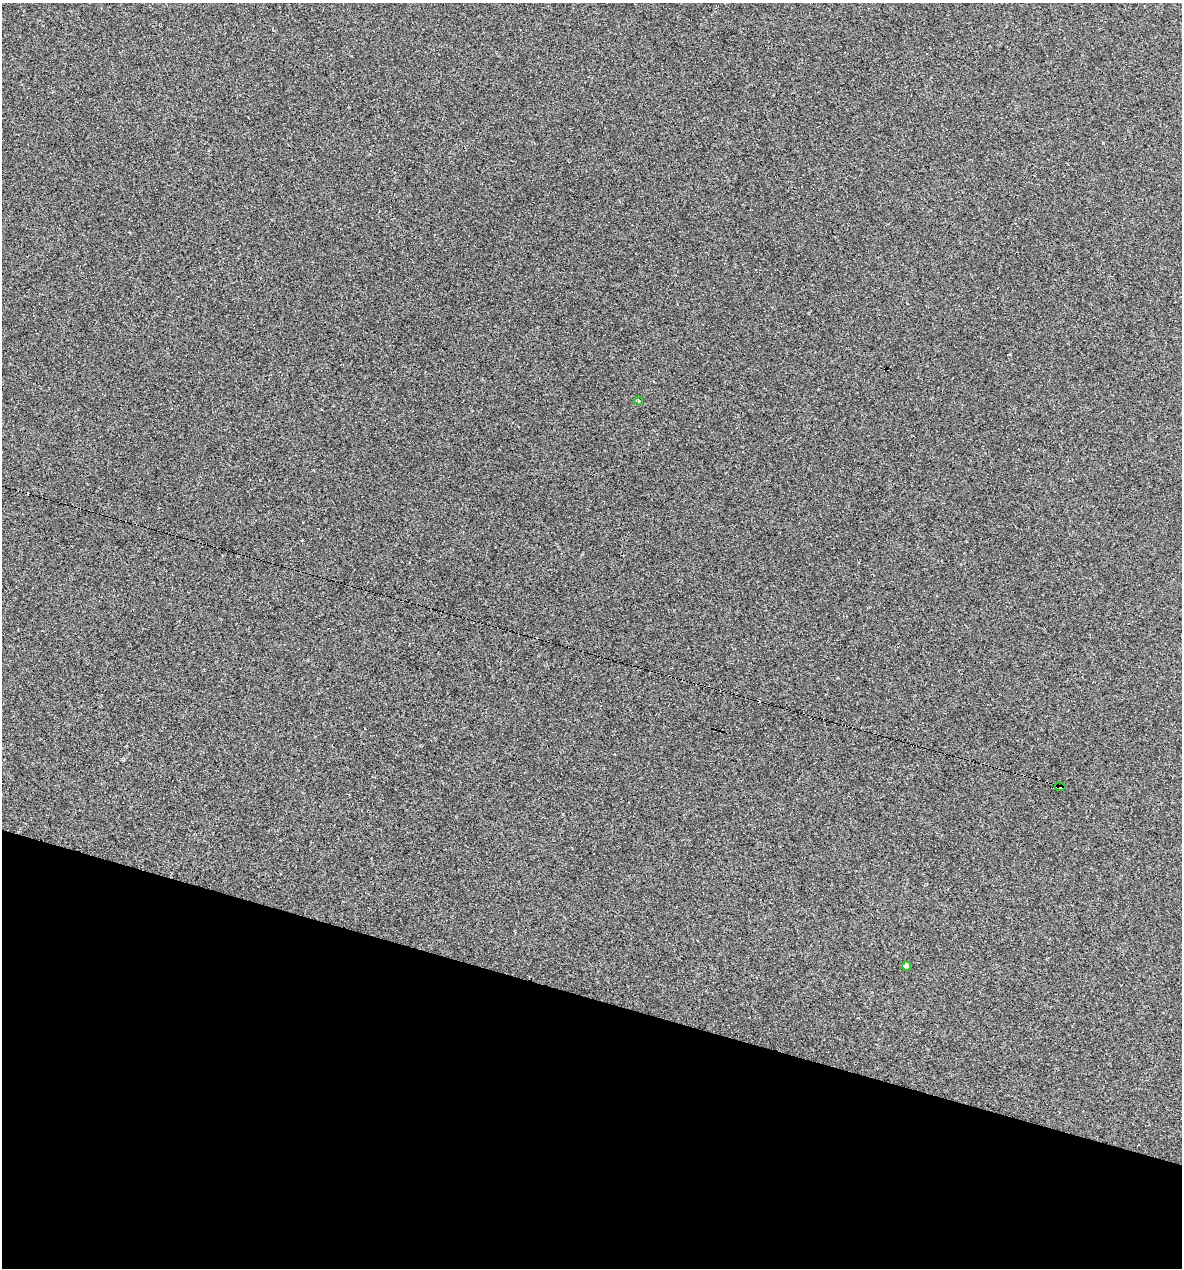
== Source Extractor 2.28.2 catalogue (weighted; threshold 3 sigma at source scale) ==
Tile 15 of 4 x 4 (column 3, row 4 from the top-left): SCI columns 2602-3781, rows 1-1266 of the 5084 x 5064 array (HDU 1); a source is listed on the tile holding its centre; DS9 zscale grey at full resolution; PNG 1184 x 1270 px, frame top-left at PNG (2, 3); each listed source drawn as its Kron ellipse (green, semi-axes under 4 px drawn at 4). Shown black and unused: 21% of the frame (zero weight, under 3 of 4 exposures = <1% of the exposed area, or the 3 px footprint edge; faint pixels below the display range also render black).
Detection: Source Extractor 2.28.2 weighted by HDU 2 'WHT'; one run over the whole footprint, this tile lists its part. Background 0.0888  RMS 0.0058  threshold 0.026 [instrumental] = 3 sigma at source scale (4.5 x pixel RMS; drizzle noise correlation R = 1.50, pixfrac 1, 0.05/0.05 arcsec/px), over >= 5 px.
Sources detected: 5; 2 cosmic-ray / hot-pixel residue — neither listed nor drawn; the other 3 listed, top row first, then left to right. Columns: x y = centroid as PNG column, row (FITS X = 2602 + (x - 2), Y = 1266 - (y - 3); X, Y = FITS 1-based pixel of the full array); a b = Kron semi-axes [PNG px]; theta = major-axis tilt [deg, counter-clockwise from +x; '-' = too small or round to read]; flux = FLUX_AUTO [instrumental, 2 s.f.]
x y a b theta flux
639 401 4 2 - 0.44
1060 787 5 3 - 120
906 966 4 4 - 3.2
Overlapping masked pixels (flux is a lower limit): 1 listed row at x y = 1060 787